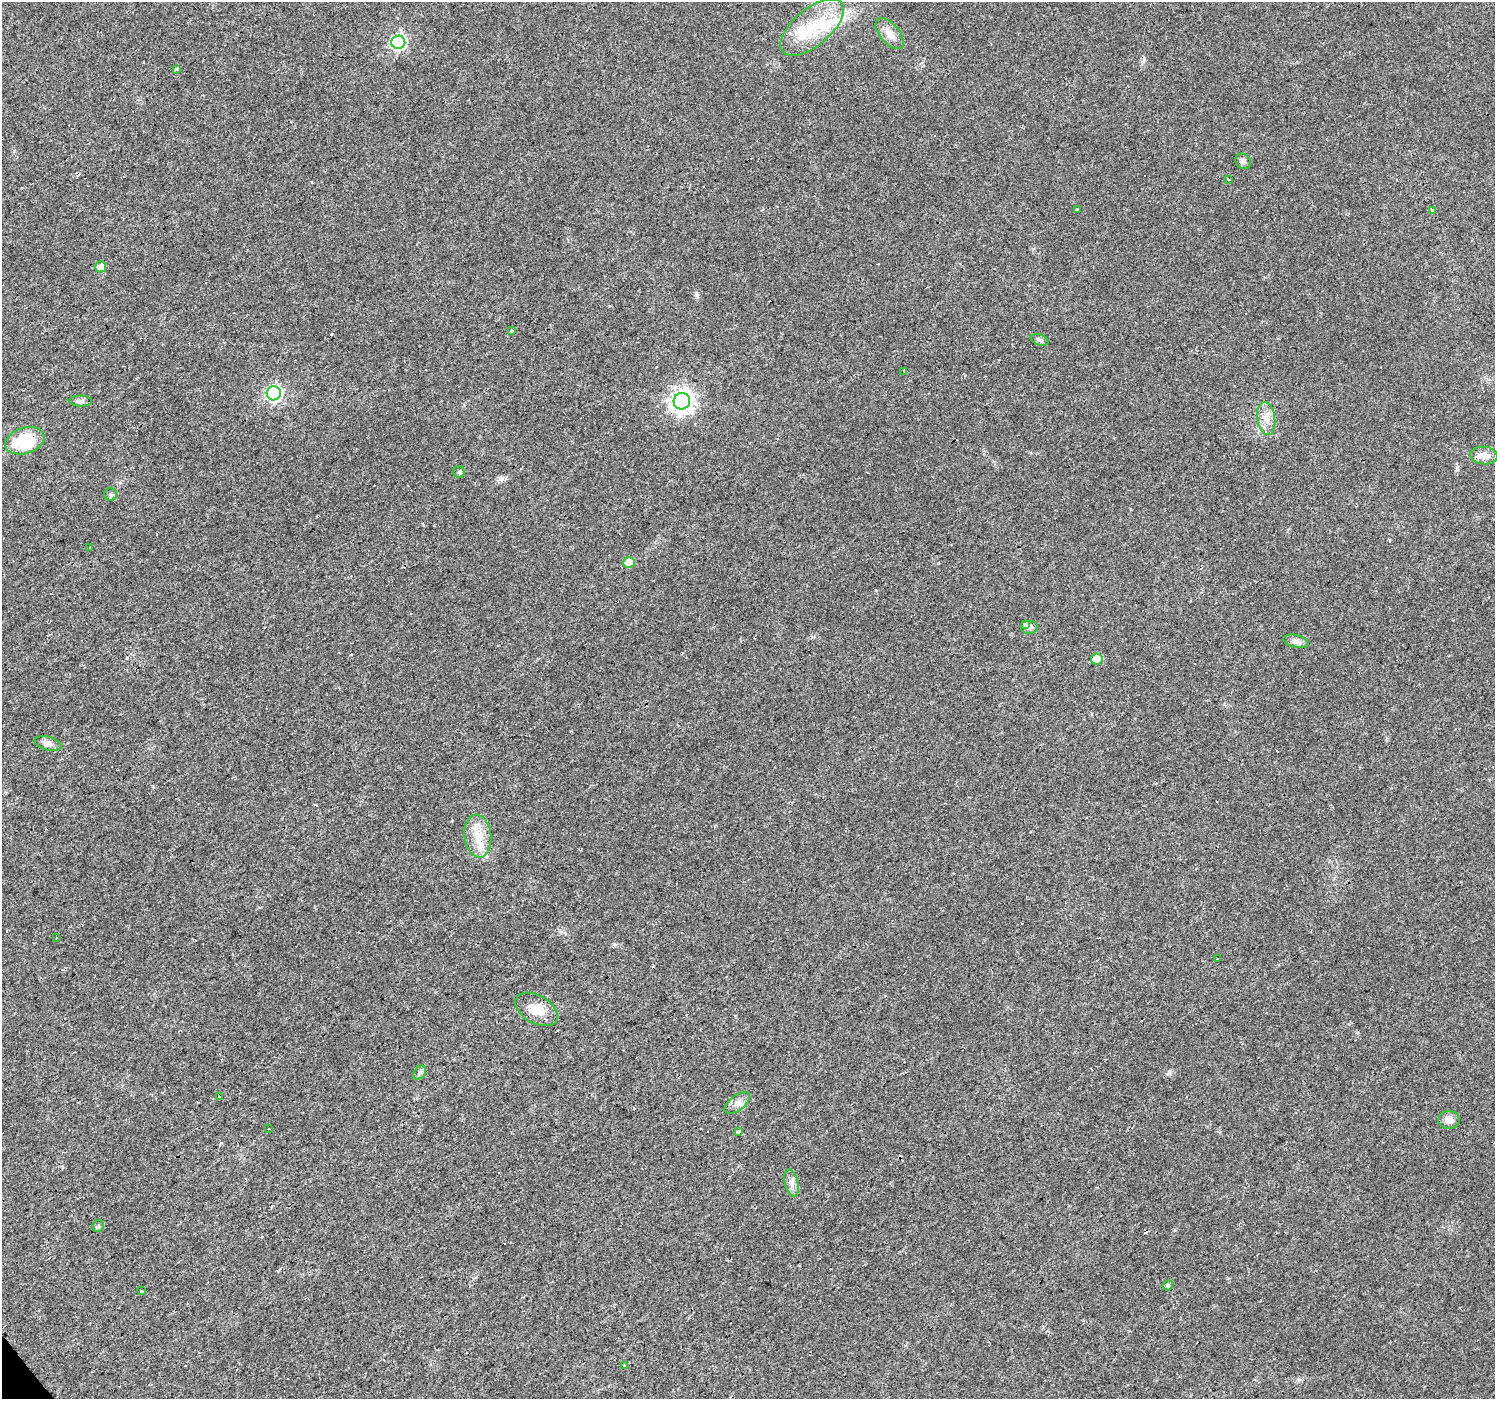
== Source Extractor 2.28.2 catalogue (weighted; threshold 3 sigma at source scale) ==
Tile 7 of 4 x 4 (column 3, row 2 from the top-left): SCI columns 2987-4479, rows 2928-4324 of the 5973 x 5915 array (HDU 1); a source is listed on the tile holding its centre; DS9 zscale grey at full resolution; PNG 1497 x 1401 px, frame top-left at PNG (2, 2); each listed source drawn as its Kron ellipse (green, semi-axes under 4 px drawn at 4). Shown black and unused: <1% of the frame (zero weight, under 3 of 4 exposures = <1% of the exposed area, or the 3 px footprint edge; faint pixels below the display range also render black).
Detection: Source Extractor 2.28.2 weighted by HDU 2 'WHT'; one run over the whole footprint, this tile lists its part. Background 0.0154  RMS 0.0032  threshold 0.0144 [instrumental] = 3 sigma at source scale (4.5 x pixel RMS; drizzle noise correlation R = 1.50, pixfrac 1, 0.0396/0.0396 arcsec/px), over >= 5 px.
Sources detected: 75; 31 cosmic-ray / hot-pixel residue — neither listed nor drawn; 2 inside a brighter listed object's ellipse — not listed separately; the other 42 listed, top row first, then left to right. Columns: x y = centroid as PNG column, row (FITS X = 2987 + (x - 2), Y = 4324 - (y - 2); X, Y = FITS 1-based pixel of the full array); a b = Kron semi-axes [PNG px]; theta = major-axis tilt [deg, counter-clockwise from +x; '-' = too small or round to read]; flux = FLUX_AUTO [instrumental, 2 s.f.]
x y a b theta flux
812 27 38 18 40 14
890 33 18 9 -50 3.4
398 42 7 6 - 58
177 69 3 3 - 4.1
1243 161 8 7 - 1.1
1228 179 3 2 - 0.52
1077 209 4 3 - 2.5
1432 210 3 3 - 23
101 267 5 5 - 3.1
511 331 3 3 - 0.51
1039 340 9 5 -18 0.83
904 371 3 3 - 0.35
274 393 7 7 - 64
80 401 12 5 -1 1
682 401 8 8 - 200
1266 418 16 9 -82 3.2
25 441 20 13 17 17
1484 456 13 9 -7 2.8
459 472 5 5 - 0.52
110 495 6 6 - 0.68
90 548 3 3 - 1.2
629 563 6 5 - 8.1
1025 625 3 3 - 1.6
1029 627 9 7 0 1.2
1296 641 13 6 -12 1.4
1097 659 5 5 - 5.3
48 743 14 6 -13 1.6
478 836 21 13 -83 6.2
57 938 3 3 - 1.3
1217 959 3 3 - 0.58
537 1009 23 14 -30 5
420 1073 7 5 55 0.79
220 1097 2 2 - 0.28
737 1103 15 7 37 1.9
1449 1120 10 9 - 2.4
269 1129 3 2 - 0.42
739 1131 4 3 - 3.2
791 1183 14 6 -77 1.7
98 1226 6 5 - 0.63
1168 1285 5 5 - 0.58
141 1291 4 3 - 0.31
625 1365 3 3 - 1.5
Overlapping masked pixels (flux is a lower limit): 1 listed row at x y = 25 441
Unlisted compact peaks at least as high as the median listed source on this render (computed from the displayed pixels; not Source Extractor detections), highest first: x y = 697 295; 614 944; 502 478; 1457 468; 1175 1230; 1143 61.